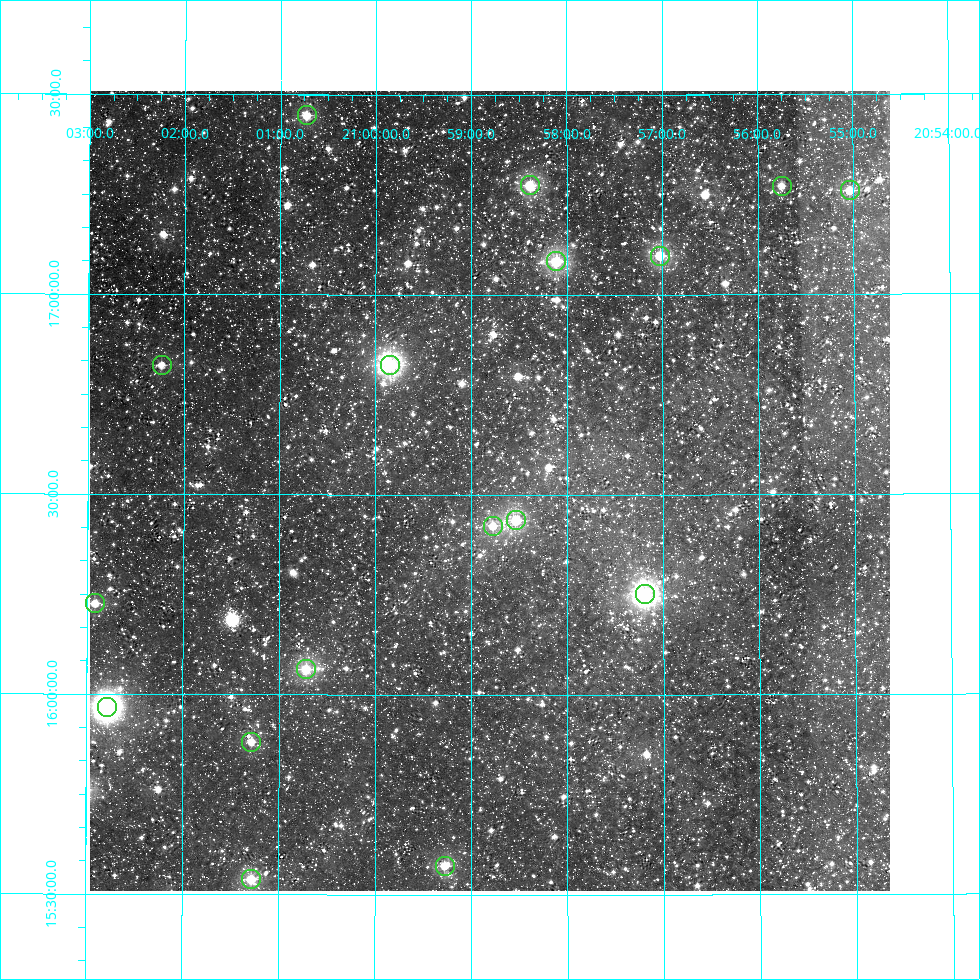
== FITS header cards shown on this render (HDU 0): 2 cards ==
NAXIS1  =                  800
NAXIS2  =                  800

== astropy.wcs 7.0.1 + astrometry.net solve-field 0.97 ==
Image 800 x 800 px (HDU 0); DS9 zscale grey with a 90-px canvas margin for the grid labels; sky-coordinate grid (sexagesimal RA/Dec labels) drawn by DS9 from the SOLVED WCS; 17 Tycho-2 reference stars matched to detected sources circled (green)
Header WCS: RA---AIT/DEC--AIT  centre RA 20:58:48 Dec +16:31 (314.70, +16.51 deg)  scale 9 arcsec/px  FOV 120.0' x 120.0'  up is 0 deg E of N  parity normal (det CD < 0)
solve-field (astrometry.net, Tycho-2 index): SOLVED blind (the header's WCS was not the basis of the solution)
Solved WCS: RA---TAN-SIP/DEC--TAN-SIP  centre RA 20:58:48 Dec +16:31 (314.70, +16.51 deg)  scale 9 arcsec/px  FOV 120.0' x 120.0'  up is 0 deg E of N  parity normal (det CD < 0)
Header WCS and blind solve agree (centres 3.3 arcsec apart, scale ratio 0.9999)
Tycho-2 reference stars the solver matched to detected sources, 17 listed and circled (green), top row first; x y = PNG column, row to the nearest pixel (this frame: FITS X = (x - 90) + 1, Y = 800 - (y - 91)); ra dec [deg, ICRS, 3 dp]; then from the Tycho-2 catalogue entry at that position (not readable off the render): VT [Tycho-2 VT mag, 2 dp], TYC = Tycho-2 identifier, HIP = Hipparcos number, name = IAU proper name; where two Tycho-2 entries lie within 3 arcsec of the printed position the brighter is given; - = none
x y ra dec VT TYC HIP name
307 115 315.181 +17.448 8.13 1652-380-1 103692 -
530 185 314.595 +17.273 8.19 1652-1597-1 - -
782 186 313.937 +17.271 8.44 1651-1355-1 - -
850 190 313.759 +17.260 7.85 1651-1635-1 103246 -
660 256 314.256 +17.097 7.17 1652-1940-1 103405 -
556 261 314.527 +17.083 7.74 1652-1995-1 103496 -
162 365 315.559 +16.823 8.54 1648-1830-1 - -
390 365 314.962 +16.824 6.66 1648-1251-1 103635 -
516 520 314.634 +16.437 7.51 1648-2240-1 103537 -
493 526 314.693 +16.423 8.14 1648-1792-1 103551 -
645 594 314.297 +16.251 7.73 1648-1279-1 103417 -
95 603 315.730 +16.227 8.68 1648-1081-1 - -
306 669 315.179 +16.064 7.86 1648-1916-1 103690 -
107 707 315.697 +15.967 7.08 1648-1146-1 103868 -
251 742 315.321 +15.881 8.91 1648-1941-1 - -
445 866 314.819 +15.573 8.12 1648-403-1 103584 -
251 879 315.321 +15.538 8.22 1648-500-1 - -